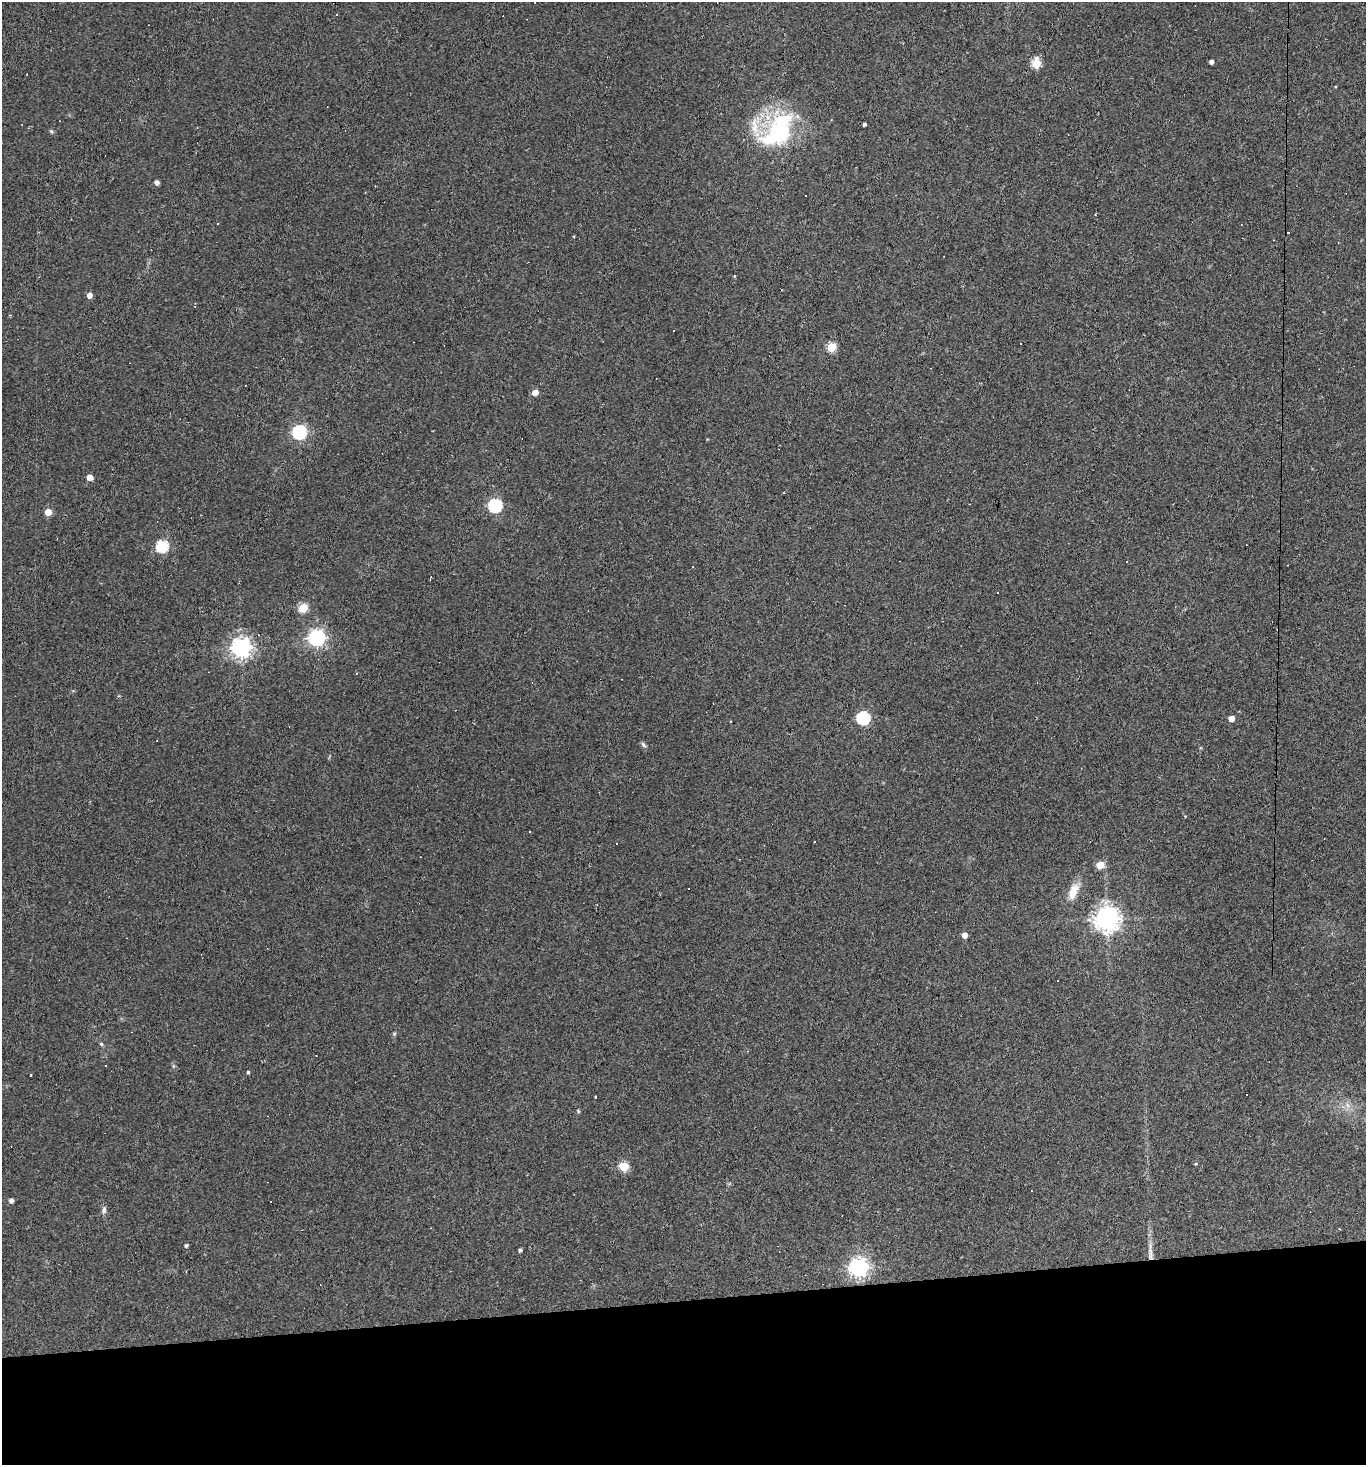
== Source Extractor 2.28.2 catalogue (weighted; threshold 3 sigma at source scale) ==
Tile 8 of 3 x 3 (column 2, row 3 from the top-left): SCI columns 1488-2851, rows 1-1463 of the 4364 x 4388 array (HDU 1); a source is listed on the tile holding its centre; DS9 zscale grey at full resolution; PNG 1368 x 1467 px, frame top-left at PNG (2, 2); no overlay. Shown black and unused: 11% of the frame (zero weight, under 2 of 3 exposures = <1% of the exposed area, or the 3 px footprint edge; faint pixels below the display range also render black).
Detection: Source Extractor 2.28.2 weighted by HDU 2 'WHT'; one run over the whole footprint, this tile lists its part. Background 0.0931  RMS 0.0063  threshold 0.0285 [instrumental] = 3 sigma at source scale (4.5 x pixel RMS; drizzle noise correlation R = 1.50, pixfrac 1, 0.05/0.05 arcsec/px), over >= 5 px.
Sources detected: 67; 17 cosmic-ray / hot-pixel residue — not listed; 1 inside a brighter listed object's ellipse — not listed separately; the other 49 listed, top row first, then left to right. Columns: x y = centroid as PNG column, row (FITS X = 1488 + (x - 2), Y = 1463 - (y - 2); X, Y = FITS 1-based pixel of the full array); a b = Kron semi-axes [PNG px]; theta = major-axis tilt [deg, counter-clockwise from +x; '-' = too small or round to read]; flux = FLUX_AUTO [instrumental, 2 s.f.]
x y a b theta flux
1211 62 4 4 - 1.9
1036 63 6 5 - 29
864 125 3 3 - 2
51 131 6 4 -45 0.9
778 131 50 27 53 74
157 182 4 4 - 2.3
574 237 3 2 - 0.57
734 276 4 3 - 0.49
89 295 5 4 - 4.3
673 330 3 2 - 0.79
832 347 5 5 - 29
535 392 5 5 - 5.8
299 432 6 6 - 120
90 477 4 4 - 5.7
495 506 6 6 - 100
48 512 5 5 - 9.7
162 546 6 6 - 65
1127 562 3 2 - 0.62
998 593 3 2 - 0.63
303 608 5 5 - 27
317 638 7 6 - 210
241 647 7 7 - 370
356 674 3 3 - 1.1
863 718 6 6 - 90
1231 719 4 4 - 6.5
643 745 9 5 -47 1.4
815 841 3 2 - 1
1100 865 5 5 - 16
688 889 3 3 - 1.1
1073 891 22 10 70 8.6
1107 919 8 8 - 650
964 935 4 4 - 5
394 1034 6 4 73 0.82
101 1044 5 5 - 0.94
105 1066 2 2 - 0.42
248 1072 3 3 - 0.89
30 1075 3 2 - 0.53
595 1097 3 2 - 1.1
1347 1105 7 4 -71 1.7
578 1111 6 3 -47 0.65
1196 1164 3 3 - 2.7
624 1166 5 5 - 30
1032 1191 3 2 - 0.44
11 1200 4 4 - 2.6
104 1210 11 6 89 1.9
186 1245 4 3 - 1.3
520 1250 4 3 - 1.4
1151 1255 18 6 -88 4.7
859 1268 7 7 - 310
Overlapping masked pixels (flux is a lower limit): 1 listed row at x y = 1151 1255